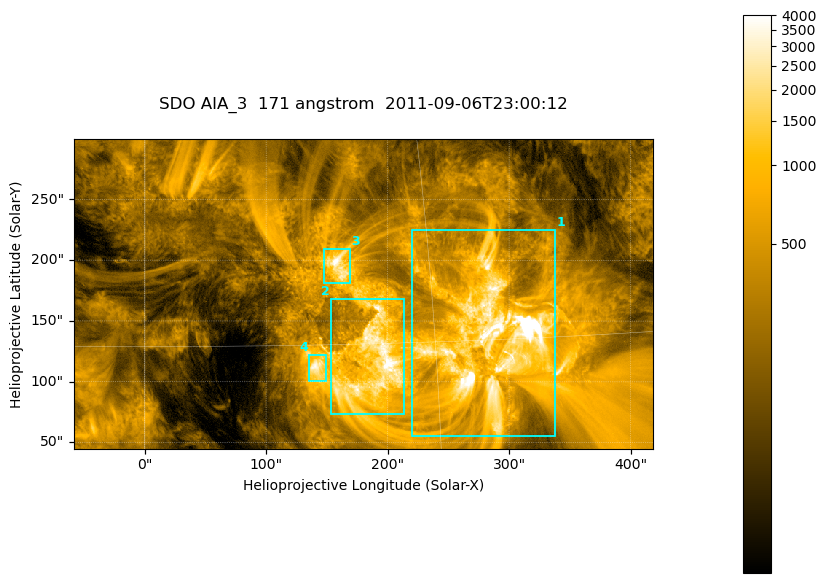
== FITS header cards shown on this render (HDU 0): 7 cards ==
TELESCOP= 'SDO     '           /
INSTRUME= 'AIA_3   '           /
WAVELNTH=                  171 /
WAVEUNIT= 'angstrom'           /
DATE-OBS= '2011-09-06T23:00:12.34' /
CTYPE1  = 'HPLN-TAN'           /
CTYPE2  = 'HPLT-TAN'           /

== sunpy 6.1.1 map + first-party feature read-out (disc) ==
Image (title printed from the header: SDO AIA_3  171 angstrom  2011-09-06T23:00:12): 795 x 425 px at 0.599 arcsec/px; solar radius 952 arcsec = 1588 px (partial field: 4.3% of the solar disc is inside the frame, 100% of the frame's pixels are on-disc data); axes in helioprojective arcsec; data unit not stated in the header (colour bar unlabelled)
Pointing: header CRPIX1/2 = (2050.96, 2049.84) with CRVAL1/2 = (0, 0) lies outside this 795 x 425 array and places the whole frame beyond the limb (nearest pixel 1.29 R_sun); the SolarSoft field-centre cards XCEN/YCEN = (179.9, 172.2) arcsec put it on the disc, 1730 arcsec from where CRPIX/CRVAL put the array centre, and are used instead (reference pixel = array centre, CRVAL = XCEN/YCEN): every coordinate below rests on XCEN/YCEN
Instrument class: DISC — disc imager (sunpy class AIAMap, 171 A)
Bright regions (active regions / flare kernels): reference = the on-disc median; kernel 7 px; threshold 5 sigma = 1130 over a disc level ~276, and >= 1.15x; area >= 337 px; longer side >= 5 px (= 3 arcsec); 4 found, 4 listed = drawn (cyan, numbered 1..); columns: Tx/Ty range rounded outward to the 2 arcsec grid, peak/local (2 s.f.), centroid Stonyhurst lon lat
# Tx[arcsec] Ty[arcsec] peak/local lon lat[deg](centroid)
1 220..338 54..226 44 +18 +15
2 152..214 72..170 17 +12 +14
3 148..170 180..210 14 +10 +19
4 134..150 100..122 12 +9 +14